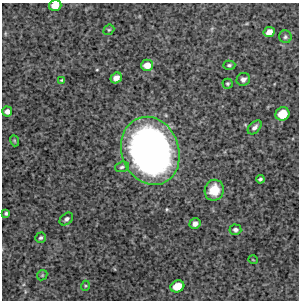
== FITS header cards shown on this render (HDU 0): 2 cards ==
NAXIS1  =                  297 /Length X axis
NAXIS2  =                  298 /Length Y axis

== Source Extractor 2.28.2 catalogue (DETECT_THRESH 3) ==
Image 297 x 298 px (HDU 0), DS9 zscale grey, 1 PNG px = 1 image px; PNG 301 x 302 px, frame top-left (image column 1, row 298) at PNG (2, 3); each listed source drawn as its Kron ellipse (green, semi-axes under 4 px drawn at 4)
Background 4260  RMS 220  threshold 653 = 3 sigma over >= 5 px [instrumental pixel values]
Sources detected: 27; all 27 listed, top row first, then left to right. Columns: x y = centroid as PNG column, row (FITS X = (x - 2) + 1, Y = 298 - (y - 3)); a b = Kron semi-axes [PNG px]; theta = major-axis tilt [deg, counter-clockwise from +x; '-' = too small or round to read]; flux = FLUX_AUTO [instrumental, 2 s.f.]
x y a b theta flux
55 5 6 5 - 1.7e+05
109 30 6 5 - 1.9e+04
269 32 6 5 - 1.1e+05
285 37 6 6 - 3.0e+04
147 65 6 5 - 1.3e+05
229 65 6 4 3 2.7e+04
116 78 6 5 - 7.8e+04
243 79 7 6 - 6.7e+04
62 80 4 3 - 1.5e+04
227 84 5 5 - 2.3e+04
7 112 5 5 - 6.8e+04
282 114 7 6 - 3.3e+05
255 127 8 5 45 5.2e+04
14 141 6 3 -70 1.6e+04
150 151 35 28 -69 8.1e+06
122 167 7 5 19 2.9e+04
260 179 4 3 - 2.9e+04
214 190 10 9 - 2.8e+05
6 213 4 3 - 2.4e+04
66 219 7 5 40 4.2e+04
195 224 6 5 - 6.4e+04
235 230 6 5 - 4.3e+04
41 238 5 5 - 3.0e+04
253 260 5 3 - 1.0e+04
42 275 6 4 46 1.7e+04
85 286 5 3 - 1.5e+04
177 286 7 6 - 2.3e+05
At the frame edge (FLAGS 8, measured only in part): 1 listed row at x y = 55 5